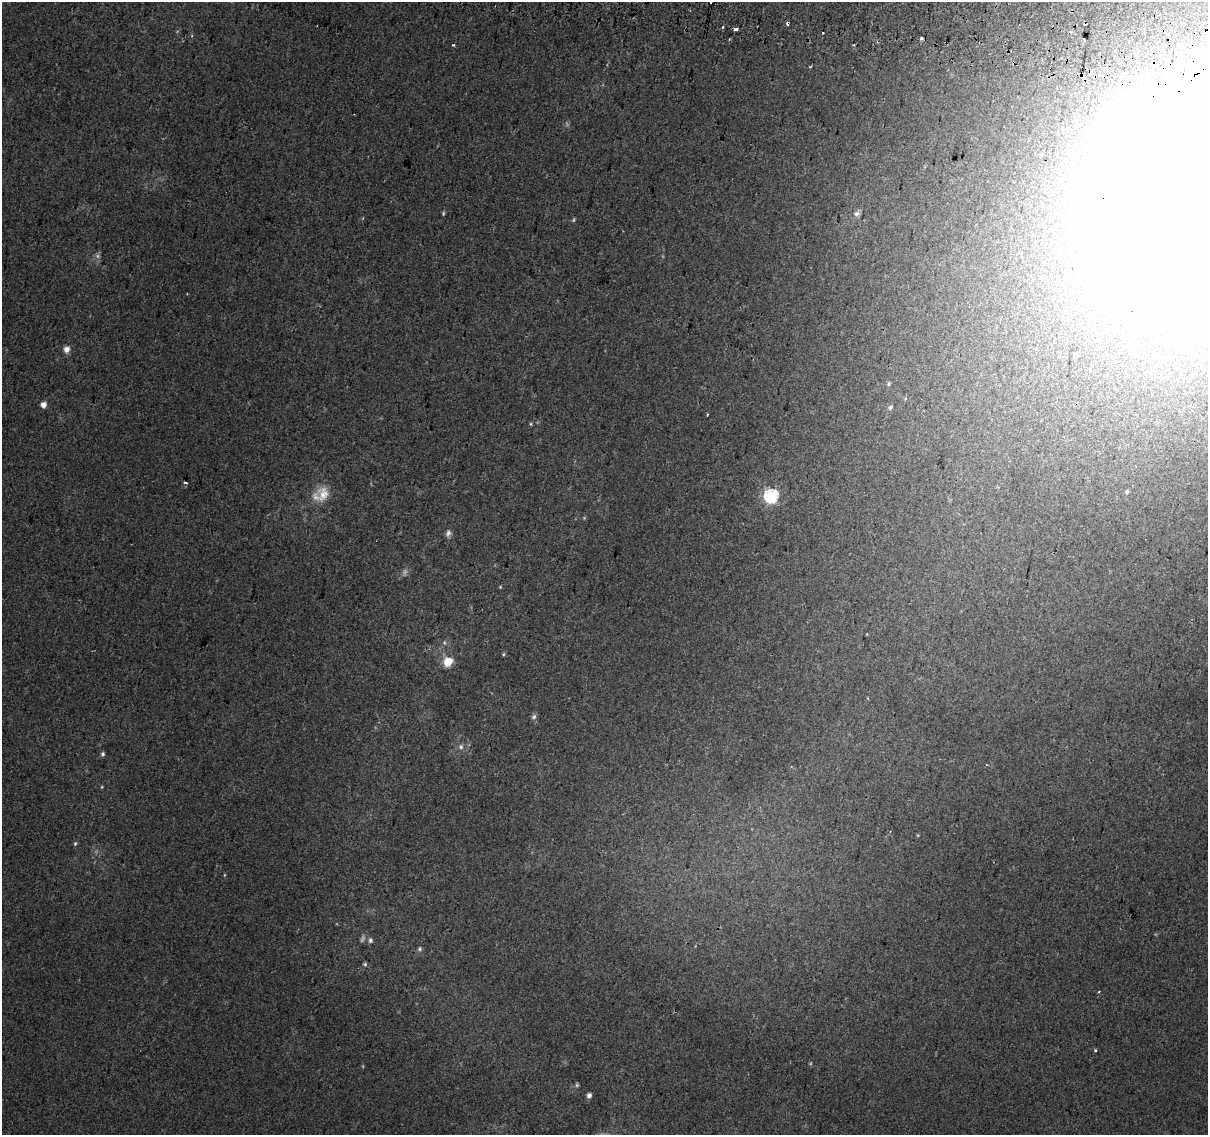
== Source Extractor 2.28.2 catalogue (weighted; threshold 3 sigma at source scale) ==
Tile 10 of 4 x 4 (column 2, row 3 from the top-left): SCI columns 1221-2426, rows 1460-2592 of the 4845 x 5126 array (HDU 1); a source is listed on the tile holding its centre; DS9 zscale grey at full resolution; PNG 1210 x 1137 px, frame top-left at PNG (2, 2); no overlay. Shown black and unused: <1% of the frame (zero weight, under 2 of 3 exposures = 2% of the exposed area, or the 3 px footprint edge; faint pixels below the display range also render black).
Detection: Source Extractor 2.28.2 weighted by HDU 2 'WHT'; one run over the whole footprint, this tile lists its part. Background 0.00643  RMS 0.0036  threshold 0.0163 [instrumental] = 3 sigma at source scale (4.5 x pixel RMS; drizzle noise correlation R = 1.50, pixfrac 1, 0.0396/0.0396 arcsec/px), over >= 5 px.
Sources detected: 42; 6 too faint to see at this stretch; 4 cosmic-ray / hot-pixel residue — not listed; the other 32 listed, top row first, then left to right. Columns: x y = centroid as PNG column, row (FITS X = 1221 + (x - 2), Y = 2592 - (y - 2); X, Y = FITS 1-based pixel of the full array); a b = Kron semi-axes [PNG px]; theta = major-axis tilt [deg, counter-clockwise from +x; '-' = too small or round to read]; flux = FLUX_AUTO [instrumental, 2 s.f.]
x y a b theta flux
788 23 3 3 - 2.5
722 27 3 3 - 0.52
735 29 4 3 - 5.4
823 32 3 3 - 1.5
921 38 3 2 - 1.1
453 45 3 3 - 0.51
1125 74 4 3 - 9.2
857 214 8 6 16 1.1
66 349 9 7 81 2
1199 354 4 3 - 2.1
889 384 6 5 - 0.57
43 405 5 5 - 2.7
890 407 6 5 - 0.68
707 415 3 3 - 1
531 424 5 3 - 0.37
1127 492 6 5 - 0.62
323 494 22 17 81 7.1
771 496 6 6 - 70
500 587 5 3 - 0.32
503 654 5 3 - 0.4
448 662 8 7 - 7.1
534 717 8 6 55 0.96
461 747 8 7 - 1.2
103 754 6 5 - 0.77
102 787 5 3 - 0.33
75 844 6 4 63 0.54
370 940 6 5 - 0.9
420 949 6 5 - 0.68
365 964 5 4 - 0.61
1095 1050 3 3 - 0.56
577 1085 6 5 - 0.56
589 1095 6 5 - 1.2
Overlapping masked pixels (flux is a lower limit): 1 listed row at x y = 788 23